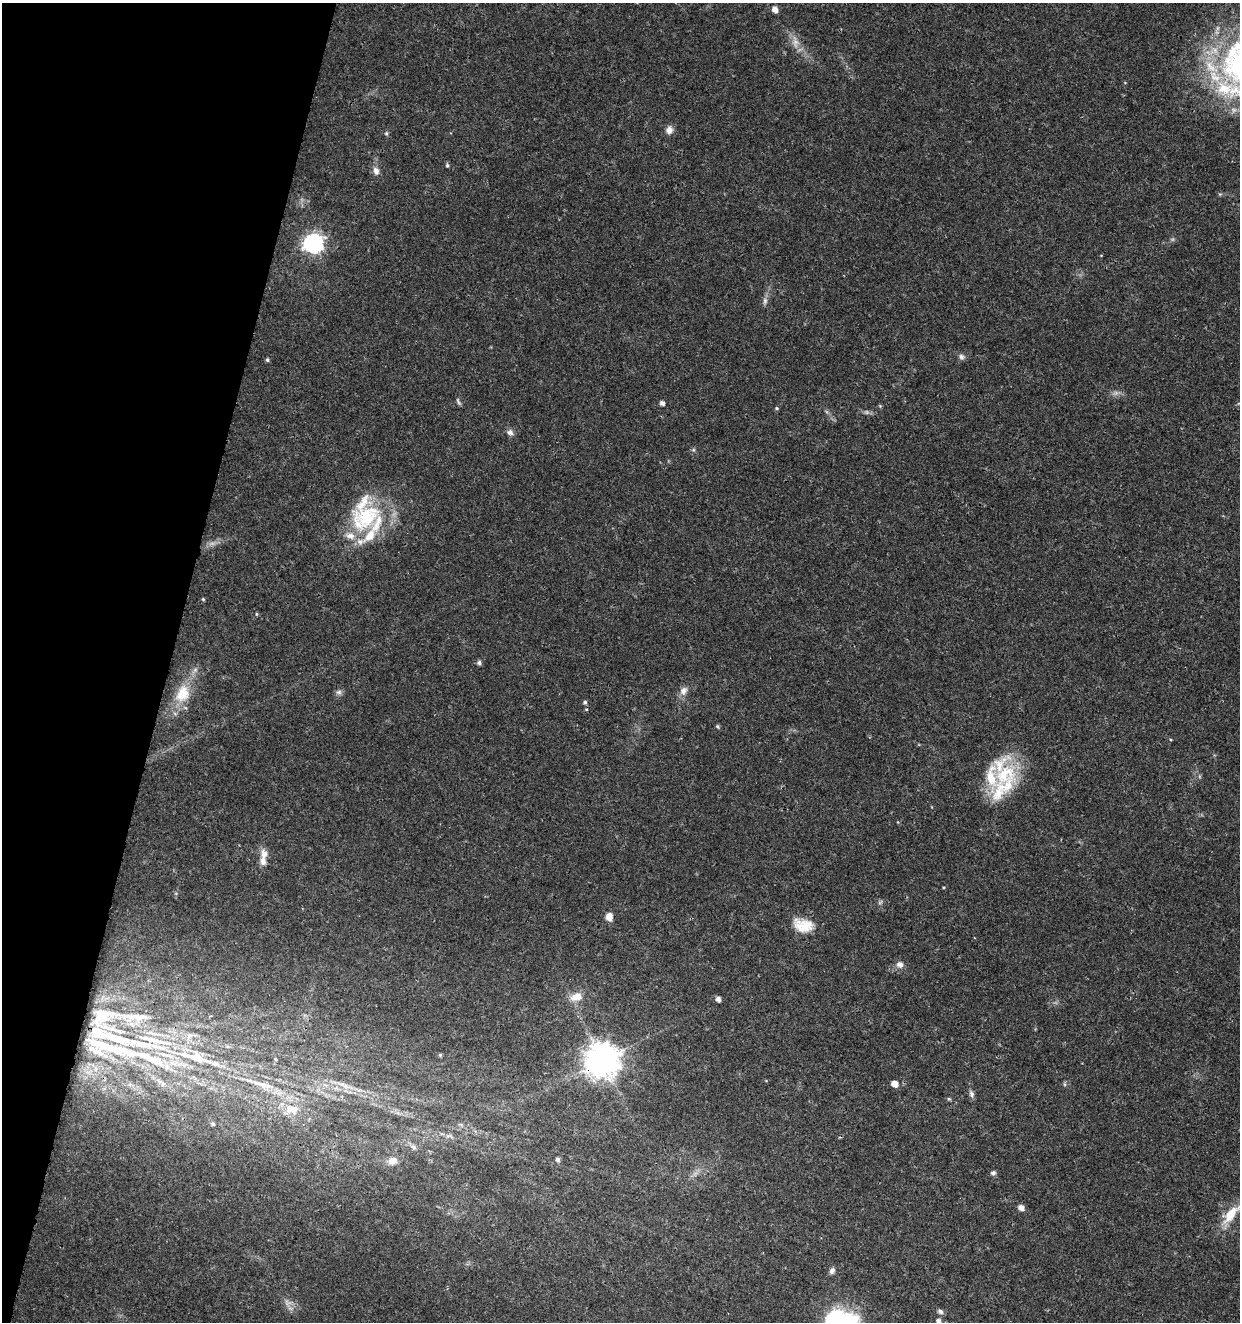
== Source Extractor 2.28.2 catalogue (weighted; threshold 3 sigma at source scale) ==
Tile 9 of 4 x 4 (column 1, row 3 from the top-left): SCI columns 285-1522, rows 1326-2645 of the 5461 x 5295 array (HDU 1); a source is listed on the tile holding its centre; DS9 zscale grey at full resolution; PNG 1242 x 1324 px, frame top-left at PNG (2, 3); no overlay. Shown black and unused: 14% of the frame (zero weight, under 3 of 4 exposures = <1% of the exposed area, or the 3 px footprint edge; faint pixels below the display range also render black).
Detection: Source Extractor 2.28.2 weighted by HDU 2 'WHT'; one run over the whole footprint, this tile lists its part. Background 0.0179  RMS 0.0021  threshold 0.00941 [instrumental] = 3 sigma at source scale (4.5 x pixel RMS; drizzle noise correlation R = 1.50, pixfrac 1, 0.0396/0.0396 arcsec/px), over >= 5 px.
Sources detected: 84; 6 too faint to see at this stretch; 1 cosmic-ray / hot-pixel residue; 2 long thin detections or spike segments (spike, bleed or trail) — not listed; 15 inside a brighter listed object's ellipse — not listed separately; the other 60 listed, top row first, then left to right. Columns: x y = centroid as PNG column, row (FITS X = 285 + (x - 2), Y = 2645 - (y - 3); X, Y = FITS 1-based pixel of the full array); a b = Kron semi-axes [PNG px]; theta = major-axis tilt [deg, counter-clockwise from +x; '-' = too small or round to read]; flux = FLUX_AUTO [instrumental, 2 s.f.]
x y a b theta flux
775 10 6 5 - 1.4
795 42 20 8 -81 1.9
1228 89 57 23 -12 19
669 130 10 9 - 1.2
386 133 5 4 - 0.31
447 165 6 4 -89 0.32
376 171 11 8 -79 1.2
314 243 8 8 - 86
765 301 10 6 -90 0.74
961 357 8 7 - 0.73
267 360 5 4 - 0.37
458 401 11 4 -65 0.42
662 403 4 4 - 0.87
777 408 5 4 - 0.3
510 432 9 8 - 0.86
693 450 6 4 18 0.29
367 516 43 33 42 17
203 599 5 4 - 0.23
256 614 5 3 - 0.22
479 663 5 5 - 0.62
683 691 13 9 58 1.4
338 692 9 6 1 0.63
182 694 26 18 66 6.7
717 726 5 4 - 0.32
1005 774 46 32 62 14
264 854 14 10 -68 1.7
943 887 4 3 - 0.19
609 917 9 7 -90 1.7
803 925 26 16 -13 4.8
900 965 11 9 -18 1.2
577 997 16 11 19 2.6
718 999 5 4 - 0.98
103 1014 30 9 -1 3.7
139 1017 22 10 2 2.8
111 1029 22 6 -14 2
97 1051 16 8 -15 1.6
440 1055 4 4 - 0.3
147 1057 59 11 -24 10
196 1057 40 11 -15 9.4
275 1059 5 4 - 0.3
602 1060 11 10 - 470
257 1083 21 8 -17 2.9
162 1084 7 4 71 0.42
895 1084 6 5 - 2.3
1064 1084 6 4 -71 0.3
344 1085 16 6 -20 1.5
971 1094 9 6 -77 0.71
949 1099 5 5 - 0.28
292 1109 21 14 -3 4.1
213 1124 6 5 - 0.37
414 1147 8 6 -59 0.67
557 1159 5 5 - 0.62
393 1161 13 10 21 1.6
993 1173 8 6 -3 0.54
1021 1208 6 5 - 1.3
1231 1215 30 10 52 4.7
832 1271 8 6 63 0.74
940 1311 8 5 -40 0.66
841 1321 45 28 2 24
938 1321 5 5 - 0.79
Overlapping masked pixels (flux is a lower limit): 1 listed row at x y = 602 1060
Isophote crosses this tile's border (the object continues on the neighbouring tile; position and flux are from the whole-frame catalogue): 3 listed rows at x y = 1228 89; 841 1321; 938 1321